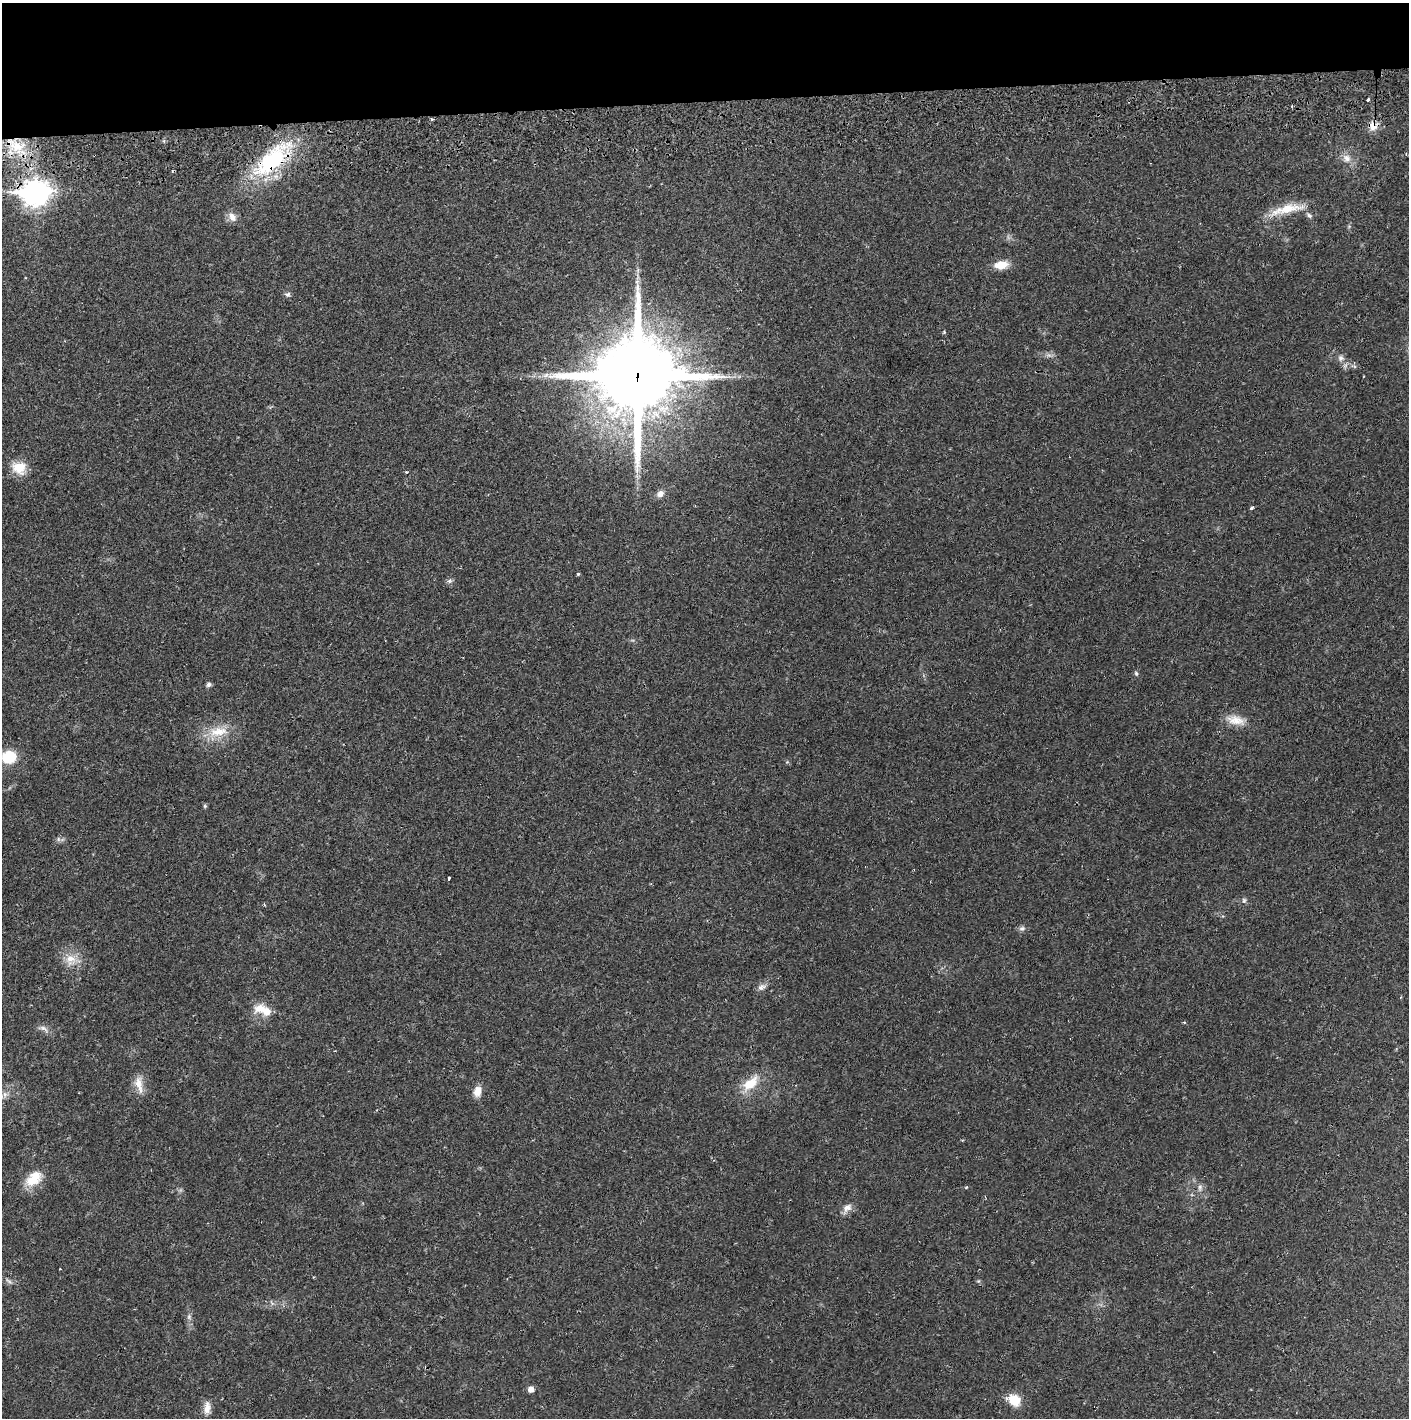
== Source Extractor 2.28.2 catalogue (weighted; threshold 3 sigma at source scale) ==
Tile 2 of 3 x 3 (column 2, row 1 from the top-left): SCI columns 1411-2817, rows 2890-4305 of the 4232 x 4364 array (HDU 1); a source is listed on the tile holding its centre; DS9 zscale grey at full resolution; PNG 1411 x 1420 px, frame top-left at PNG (2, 3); no overlay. Shown black and unused: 7% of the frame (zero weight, under 2 of 3 exposures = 3% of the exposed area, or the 3 px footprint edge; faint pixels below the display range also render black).
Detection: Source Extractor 2.28.2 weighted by HDU 2 'WHT'; one run over the whole footprint, this tile lists its part. Background 0.0219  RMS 0.0035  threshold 0.0159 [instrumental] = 3 sigma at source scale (4.5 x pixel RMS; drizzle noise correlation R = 1.50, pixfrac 1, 0.05/0.05 arcsec/px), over >= 5 px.
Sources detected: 50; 1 cosmic-ray / hot-pixel residue — not listed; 1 inside a brighter listed object's ellipse — not listed separately; the other 48 listed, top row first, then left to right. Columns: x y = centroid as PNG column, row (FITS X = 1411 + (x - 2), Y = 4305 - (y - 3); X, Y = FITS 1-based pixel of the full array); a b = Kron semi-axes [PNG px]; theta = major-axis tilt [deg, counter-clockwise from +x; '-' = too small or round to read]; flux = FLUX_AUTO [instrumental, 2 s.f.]
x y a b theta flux
1368 100 3 3 - 1.8
432 119 3 3 - 0.54
1373 126 12 9 -89 3.2
17 146 26 17 -17 13
1347 158 13 10 -44 2.9
272 160 53 21 44 36
35 193 11 9 4 320
1287 209 48 10 13 8.9
1309 215 8 5 -30 0.87
232 217 14 9 -60 2.5
1001 265 16 9 7 5.1
287 294 8 6 14 0.85
944 332 4 4 - 0.44
1341 358 9 8 - 1.6
637 376 28 26 8 3500
19 468 17 15 -15 6.4
406 472 4 3 - 0.36
660 494 10 8 36 1.9
1252 508 3 3 - 1.4
578 574 4 4 - 0.43
449 581 8 6 15 0.89
1136 673 7 4 -64 0.56
209 684 7 5 57 0.83
1236 720 26 12 -12 5.1
218 732 30 13 8 8.3
9 757 15 13 14 11
205 806 5 5 - 0.48
58 839 7 4 -72 0.62
449 878 4 3 - 2.5
1244 901 7 6 - 0.76
1022 928 8 7 - 1.1
71 959 17 16 - 5.5
762 987 13 8 28 1.7
261 1008 22 12 3 5
43 1028 16 7 -22 1.7
750 1083 24 12 40 8
139 1084 25 10 -78 4.1
477 1091 13 9 75 3.4
5 1094 8 6 -70 1.3
34 1179 24 15 41 7.4
967 1187 4 3 - 0.35
1200 1187 10 6 85 1.2
847 1208 13 9 38 2.5
9 1281 12 4 -36 0.86
189 1317 8 6 90 0.99
531 1389 7 6 - 2.2
1014 1400 17 13 -23 6.3
207 1408 17 8 88 2.9
Overlapping masked pixels (flux is a lower limit): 5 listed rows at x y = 1373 126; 17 146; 272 160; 35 193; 637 376
Isophote crosses this tile's border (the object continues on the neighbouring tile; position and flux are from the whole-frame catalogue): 1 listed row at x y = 9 757